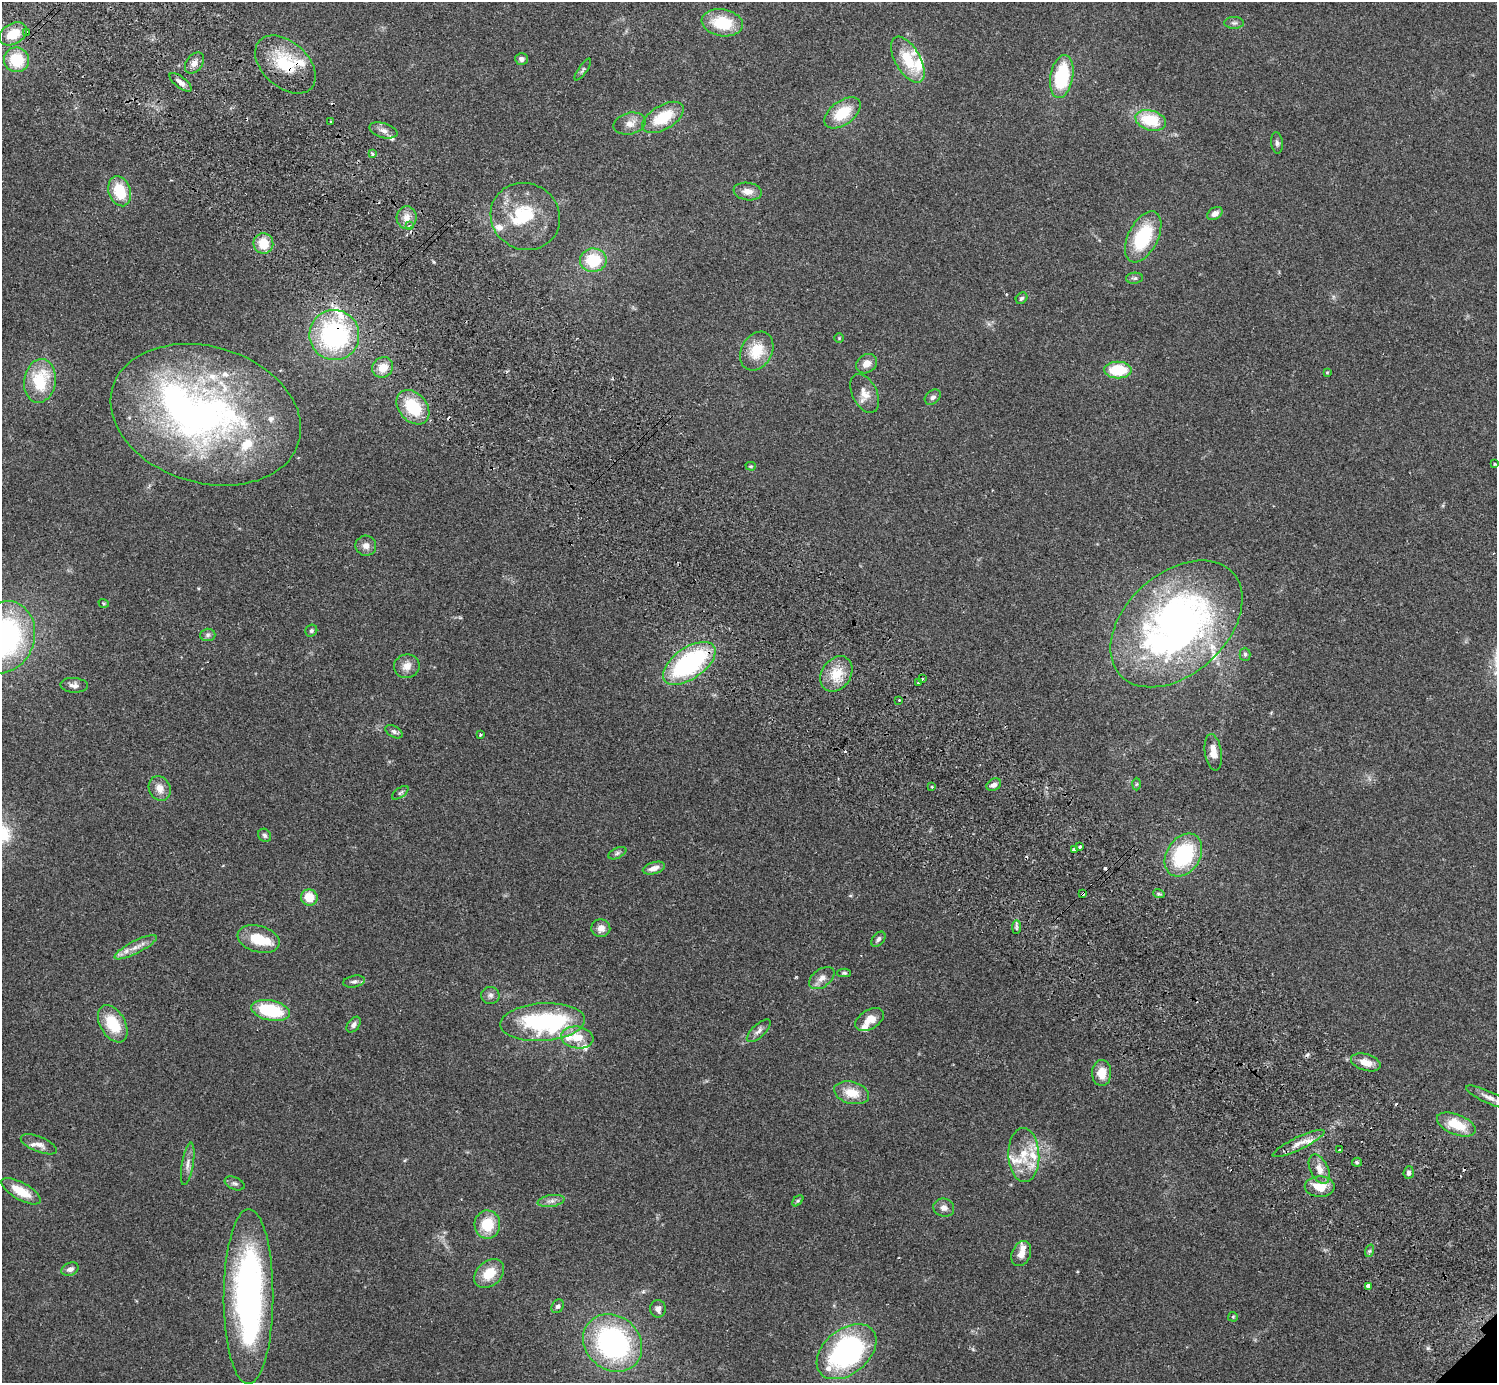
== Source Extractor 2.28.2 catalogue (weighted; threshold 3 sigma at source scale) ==
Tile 11 of 4 x 4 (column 3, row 3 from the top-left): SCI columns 3035-4529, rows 1587-2967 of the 6072 x 6073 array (HDU 1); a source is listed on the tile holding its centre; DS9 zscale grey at full resolution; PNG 1499 x 1385 px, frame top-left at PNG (2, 2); each listed source drawn as its Kron ellipse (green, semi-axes under 4 px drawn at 4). Shown black and unused: <1% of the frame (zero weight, under 2 of 3 exposures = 3% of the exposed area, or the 3 px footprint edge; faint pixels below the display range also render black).
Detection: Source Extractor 2.28.2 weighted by HDU 2 'WHT'; one run over the whole footprint, this tile lists its part. Background 0.0731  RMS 0.0082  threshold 0.037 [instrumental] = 3 sigma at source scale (4.5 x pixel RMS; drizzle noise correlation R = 1.50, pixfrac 1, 0.05/0.05 arcsec/px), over >= 5 px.
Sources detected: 153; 2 inside a brighter object's white glare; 7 cosmic-ray / hot-pixel residue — neither listed nor drawn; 21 inside a brighter listed object's ellipse — not listed separately; the other 123 listed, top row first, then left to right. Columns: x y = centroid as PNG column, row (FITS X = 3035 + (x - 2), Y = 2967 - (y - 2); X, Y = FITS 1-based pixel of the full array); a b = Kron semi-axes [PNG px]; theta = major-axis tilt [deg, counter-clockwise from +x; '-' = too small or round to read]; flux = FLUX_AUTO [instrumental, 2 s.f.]
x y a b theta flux
722 23 21 13 -10 31
1234 23 10 6 0 2.3
27 33 4 3 - 3.3
13 34 15 10 30 17
521 59 6 6 - 3.2
17 60 12 12 - 29
908 60 25 12 -60 26
194 63 11 8 52 4.8
285 65 35 23 -42 36
583 70 13 3 55 1.6
1062 76 22 11 80 49
180 82 13 5 -38 4.5
843 113 21 12 36 25
663 117 23 12 31 27
1151 120 16 10 -16 32
331 122 3 3 - 2
630 124 16 10 14 7.2
383 130 14 7 -16 4.4
1277 143 11 5 -82 2.2
372 154 3 3 - 1.5
120 191 15 11 -71 25
748 191 14 9 -8 6.6
1215 213 8 6 31 4.7
525 216 35 33 -29 45
407 218 11 10 - 7
409 226 3 3 - 15
1143 237 27 15 63 51
263 243 10 10 - 17
593 260 13 12 - 32
1135 278 8 5 5 1.9
1022 298 6 5 - 1.7
334 335 25 25 - 110
839 338 4 4 - 0.82
757 351 20 15 60 21
867 364 11 9 33 7
383 367 11 10 - 10
1118 370 14 8 1 30
1327 373 4 3 - 0.74
40 381 22 15 80 35
865 393 21 12 -63 9.1
933 397 9 6 40 2.6
413 407 19 14 -49 34
206 415 97 68 -16 320
1494 464 3 3 - 1.6
751 466 5 4 - 0.9
366 546 10 10 - 4.8
104 603 5 3 - 0.8
1176 624 76 50 42 400
311 631 6 5 - 1.8
208 635 7 6 - 2.2
4 637 36 30 71 180
1245 654 6 5 - 1.4
689 663 30 15 35 120
407 666 13 11 17 7
836 674 19 14 56 19
922 679 3 3 - 1.3
918 683 3 3 - 1.5
74 685 14 7 -4 4
899 700 2 2 - 0.7
394 732 9 5 -29 2.2
480 735 3 3 - 1.2
1213 752 18 8 -81 8.7
1137 784 6 4 88 1
994 785 8 5 29 3.9
932 787 3 3 - 0.8
160 788 13 10 -63 7.8
400 793 9 5 36 1.8
265 835 7 6 - 1.8
1080 847 3 3 - 3.3
1074 850 3 3 - 10
617 853 10 5 25 2.1
1183 855 23 16 57 61
654 868 11 6 16 5.5
1083 893 3 3 - 4.4
1159 894 6 3 -18 1.1
309 897 8 8 - 14
1016 927 7 4 89 1.6
601 928 9 9 - 5.5
259 939 21 13 -17 22
878 939 8 6 50 2.5
136 947 23 6 27 7.7
844 973 7 4 0 1.3
822 978 14 9 37 6
354 982 11 5 11 2.4
490 995 9 8 - 3.3
271 1010 19 10 -12 46
869 1019 16 9 32 10
543 1022 42 19 4 110
113 1024 20 12 -60 27
354 1025 9 6 53 2.8
759 1031 15 6 43 4
577 1037 16 11 -7 15
1366 1062 15 8 -17 9
1102 1073 13 9 89 12
852 1093 18 11 -14 15
1489 1097 25 6 -24 5.5
1456 1124 20 10 -22 22
1299 1143 28 6 26 8.8
39 1144 19 7 -22 5.6
1339 1150 3 3 - 1.4
1024 1155 27 15 -88 22
1357 1162 5 4 - 1.2
188 1164 21 5 80 5.4
1319 1169 15 9 -64 7.9
1409 1173 6 5 - 2.5
235 1183 10 6 -23 2.4
1320 1187 15 10 0 13
21 1191 22 8 -29 18
551 1201 13 6 9 3.7
798 1201 7 4 45 1.2
944 1208 10 9 - 4.6
487 1225 14 13 - 23
1369 1251 6 4 70 1.4
1021 1253 13 9 66 6.8
70 1269 9 6 21 4.5
489 1273 17 12 42 17
1369 1286 4 3 - 21
248 1297 87 25 90 270
558 1306 7 5 54 2.2
658 1309 8 8 - 3.7
1233 1317 5 5 - 1
613 1343 31 27 -41 160
846 1352 34 22 39 170
Overlapping masked pixels (flux is a lower limit): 5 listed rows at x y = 27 33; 285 65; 334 335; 689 663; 1083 893
Isophote crosses this tile's border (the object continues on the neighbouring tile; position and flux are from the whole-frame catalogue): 1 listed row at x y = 4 637
Unlisted compact peaks at least as high as the median listed source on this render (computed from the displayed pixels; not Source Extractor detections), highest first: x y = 796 977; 1428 1348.